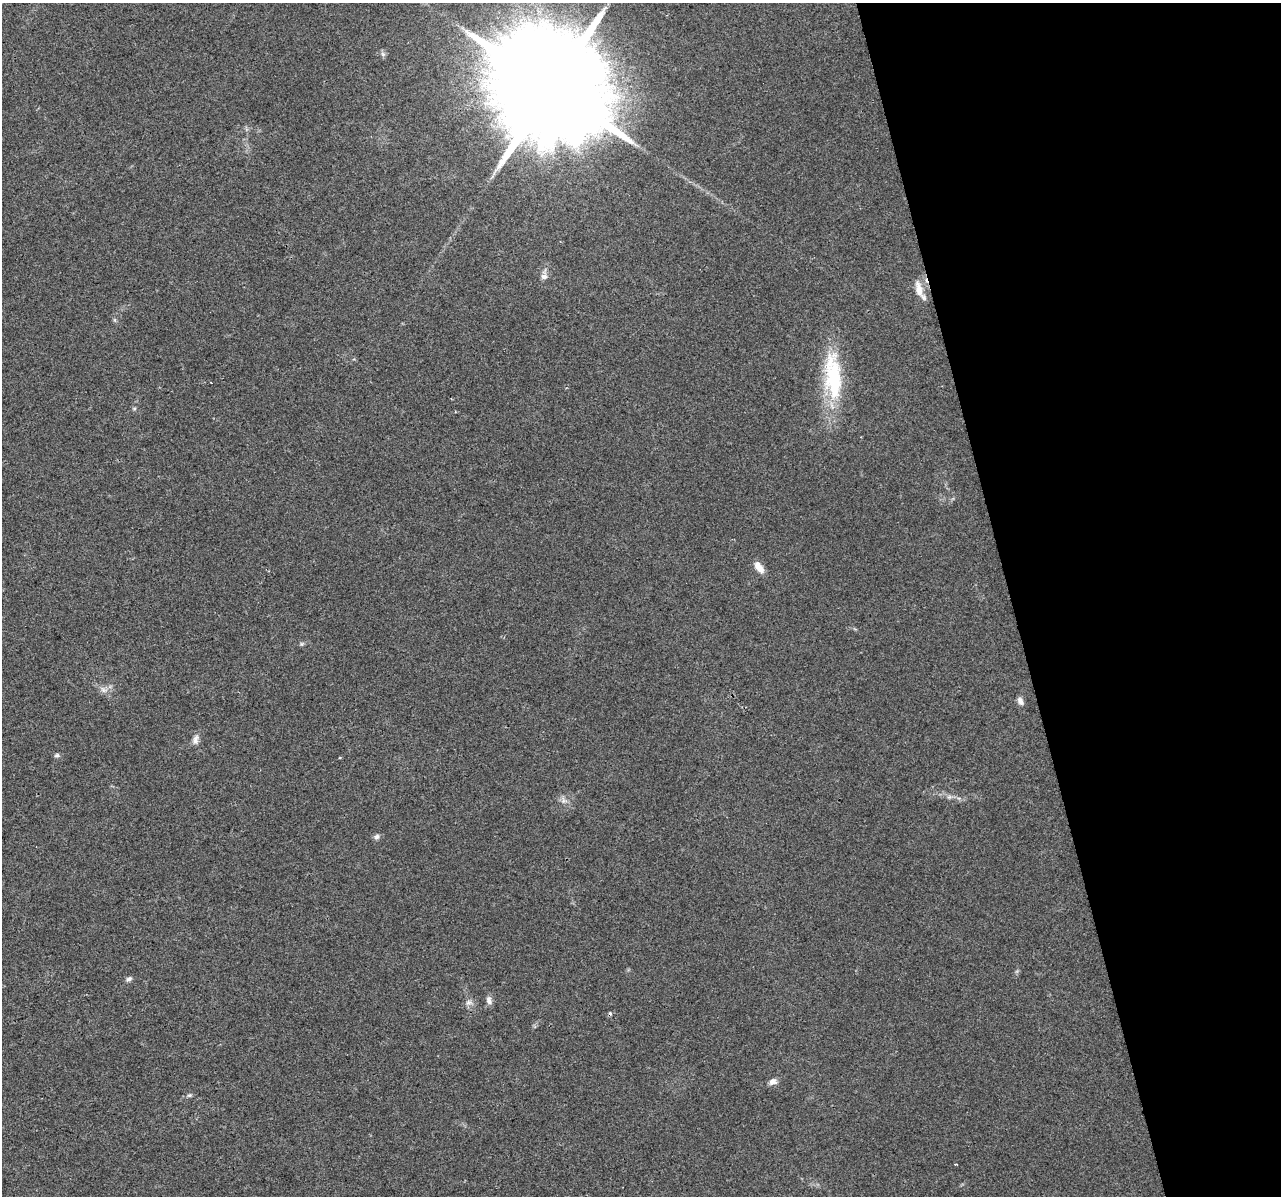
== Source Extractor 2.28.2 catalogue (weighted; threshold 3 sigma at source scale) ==
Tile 12 of 4 x 4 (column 4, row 3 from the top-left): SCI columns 3839-5117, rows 1286-2479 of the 5117 x 4912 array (HDU 1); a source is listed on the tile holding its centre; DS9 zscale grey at full resolution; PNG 1283 x 1198 px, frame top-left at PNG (2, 3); no overlay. Shown black and unused: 21% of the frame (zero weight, under 2 of 3 exposures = <1% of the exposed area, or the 3 px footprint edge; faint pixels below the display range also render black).
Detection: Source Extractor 2.28.2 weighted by HDU 2 'WHT'; one run over the whole footprint, this tile lists its part. Background 0.0308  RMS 0.0062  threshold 0.028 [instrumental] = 3 sigma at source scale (4.5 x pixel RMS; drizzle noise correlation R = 1.50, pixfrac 1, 0.0396/0.0396 arcsec/px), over >= 5 px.
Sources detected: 23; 2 cosmic-ray / hot-pixel residue — not listed; the other 21 listed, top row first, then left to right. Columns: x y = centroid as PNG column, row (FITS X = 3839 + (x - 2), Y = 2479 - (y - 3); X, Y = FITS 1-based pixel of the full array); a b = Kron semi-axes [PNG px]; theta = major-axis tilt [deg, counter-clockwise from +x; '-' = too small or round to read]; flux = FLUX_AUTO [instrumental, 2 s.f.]
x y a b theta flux
383 54 6 5 - 1.4
550 88 35 25 4 27000
544 276 9 7 6 2.9
919 289 23 9 -79 7.3
115 320 6 4 -71 0.9
833 377 58 19 -86 55
759 567 16 7 -52 5.7
302 644 6 4 -71 0.91
103 690 11 7 -30 3.2
1020 701 10 7 -64 2.8
195 740 14 7 74 3.2
57 755 7 5 0 1.3
949 797 6 5 - 1.3
563 801 8 5 11 2
377 837 8 7 - 1.8
129 979 8 6 19 1.6
489 1000 12 7 -76 2.6
469 1002 11 8 9 2.8
773 1081 10 8 24 3
189 1095 7 5 19 1.1
955 1164 3 3 - 0.74